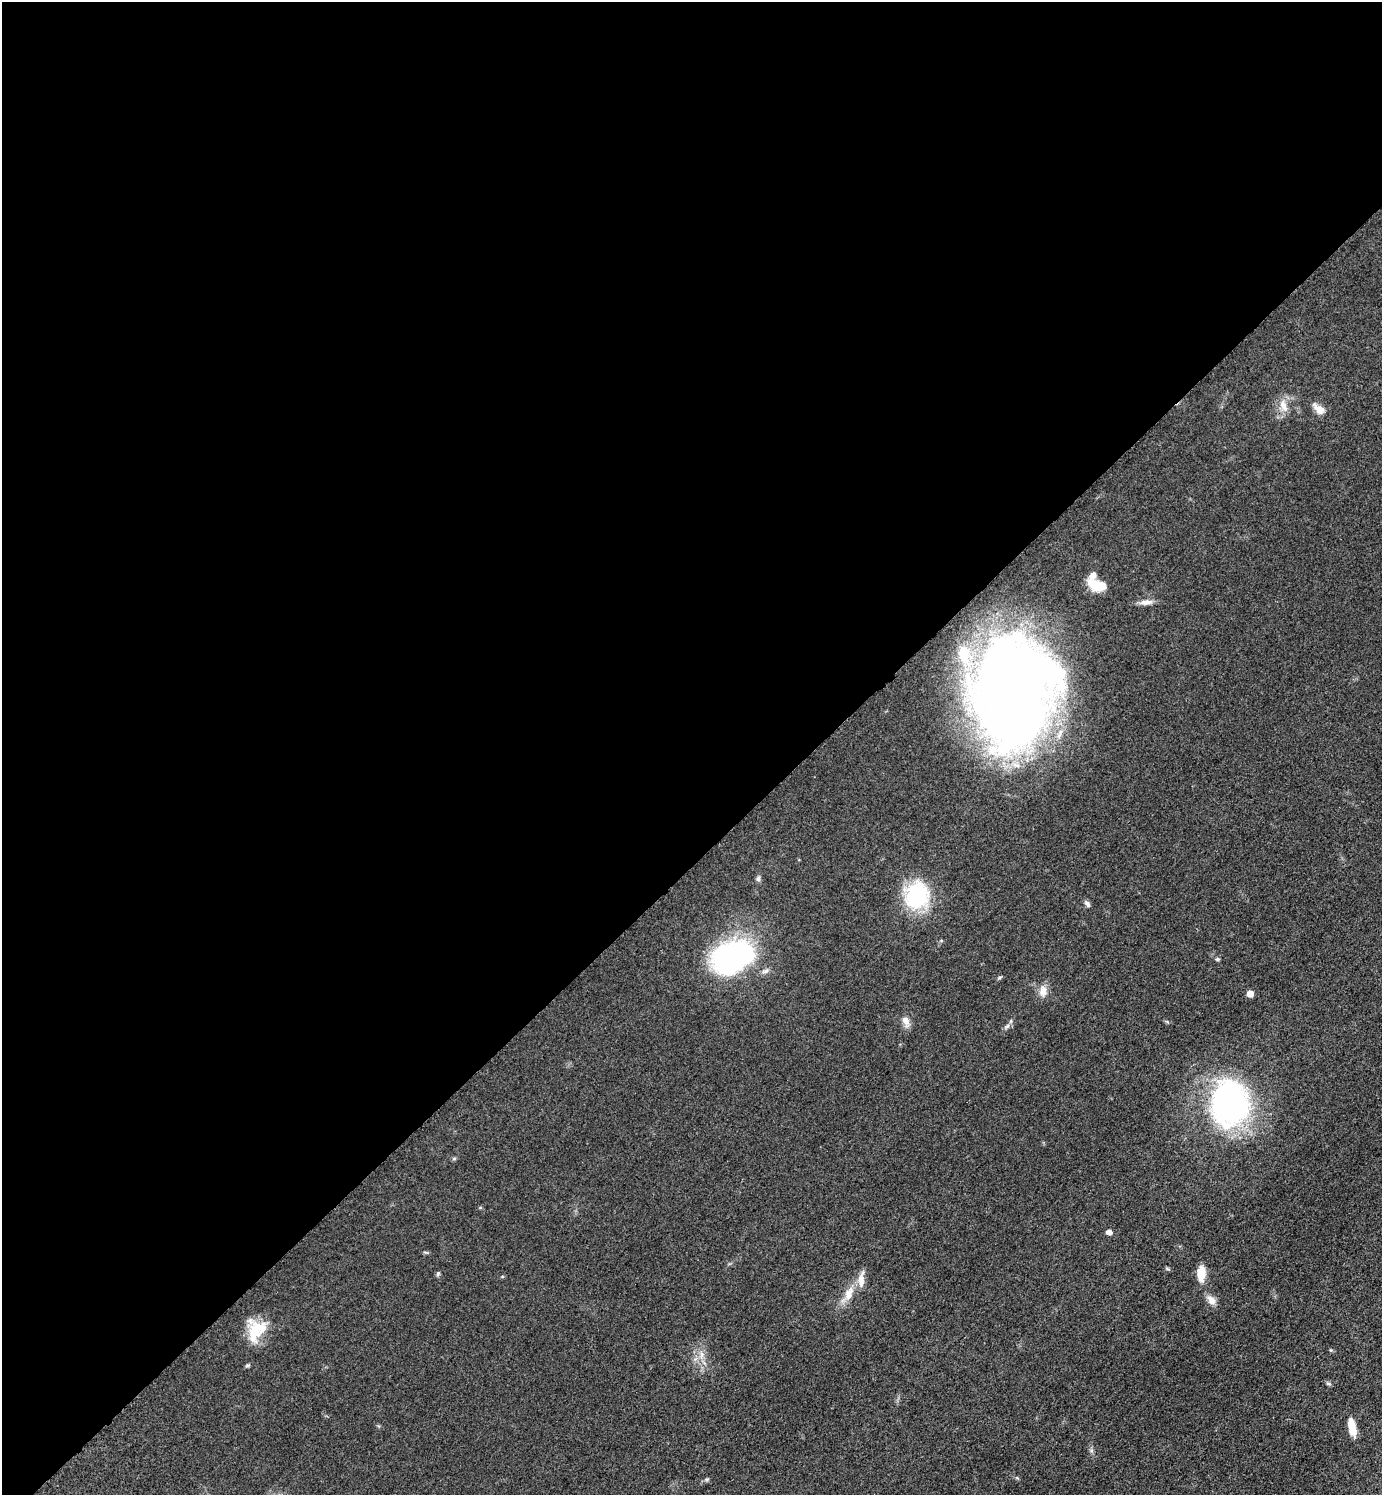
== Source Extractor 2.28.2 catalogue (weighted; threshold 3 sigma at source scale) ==
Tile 2 of 4 x 4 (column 2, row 1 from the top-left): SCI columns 1587-2966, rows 4492-5984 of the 6030 x 6036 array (HDU 1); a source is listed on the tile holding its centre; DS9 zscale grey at full resolution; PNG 1384 x 1497 px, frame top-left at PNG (2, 2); no overlay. Shown black and unused: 58% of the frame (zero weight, under 3 of 5 exposures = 3% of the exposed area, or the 3 px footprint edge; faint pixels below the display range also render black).
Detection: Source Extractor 2.28.2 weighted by HDU 2 'WHT'; one run over the whole footprint, this tile lists its part. Background 0.0488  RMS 0.0059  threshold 0.0263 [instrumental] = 3 sigma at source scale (4.5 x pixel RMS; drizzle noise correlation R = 1.50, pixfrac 1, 0.05/0.05 arcsec/px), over >= 5 px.
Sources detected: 31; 2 inside a brighter listed object's ellipse — not listed separately; the other 29 listed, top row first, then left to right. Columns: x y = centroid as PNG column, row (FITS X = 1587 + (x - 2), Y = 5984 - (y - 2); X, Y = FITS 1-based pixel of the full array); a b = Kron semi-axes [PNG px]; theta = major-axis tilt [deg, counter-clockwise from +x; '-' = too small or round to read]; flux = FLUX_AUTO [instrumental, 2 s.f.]
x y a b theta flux
1283 406 20 9 -68 5.6
1319 409 19 9 -39 5
1098 585 22 11 -17 13
1146 602 18 7 5 3.8
964 654 29 17 -76 20
1014 691 86 57 80 920
758 878 8 5 76 1.5
917 897 10 9 - 160
1087 904 10 5 -55 1.7
941 941 5 3 - 0.67
734 957 42 27 27 130
1217 959 5 4 - 0.91
1000 977 7 3 19 0.82
1043 991 17 10 86 5
1250 994 5 5 - 6.5
906 1021 15 8 -66 3.8
1007 1026 8 4 37 1.5
1229 1103 43 35 -88 160
454 1158 6 4 2 0.82
1109 1232 5 5 - 3.2
1201 1273 16 8 87 10
438 1274 7 5 70 0.99
861 1279 23 8 86 5.1
849 1294 20 11 66 8.1
1211 1300 13 9 -49 4.2
254 1332 35 18 90 16
702 1355 11 6 80 3.3
1328 1384 8 4 -9 0.94
1352 1427 20 7 -77 8.3